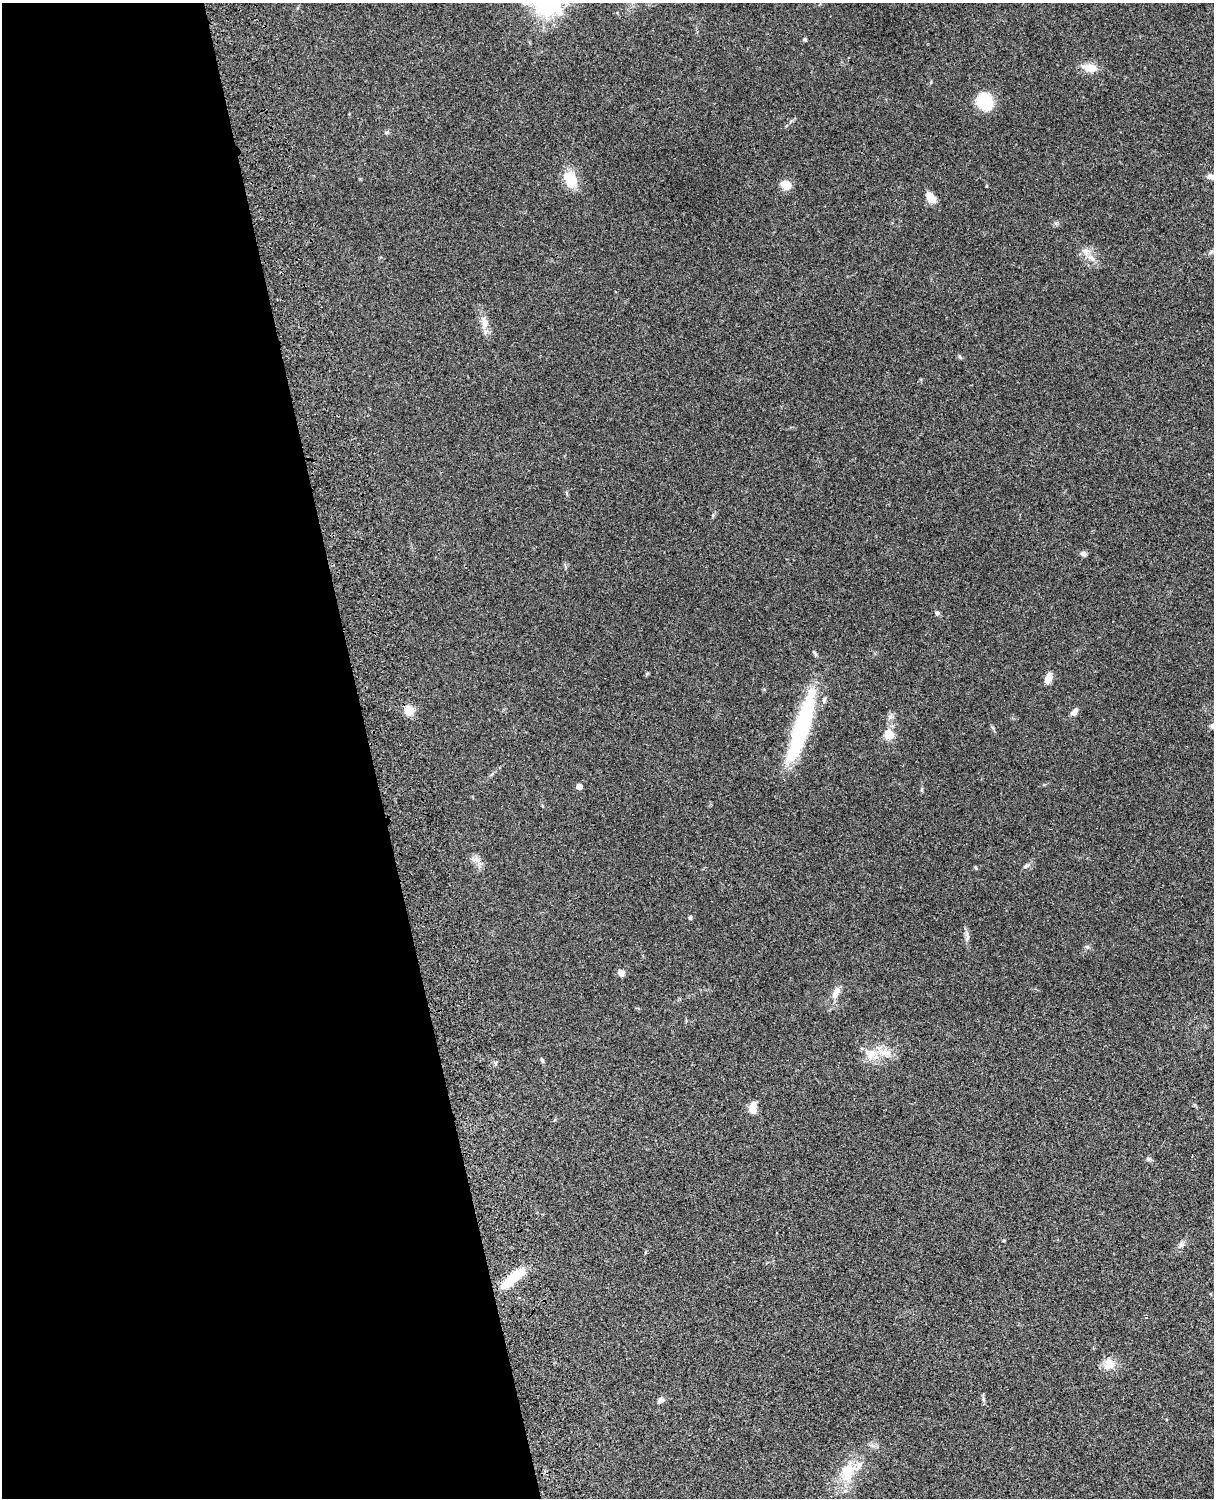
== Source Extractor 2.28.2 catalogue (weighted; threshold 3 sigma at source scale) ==
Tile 5 of 4 x 3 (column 1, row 2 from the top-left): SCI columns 122-1333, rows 1773-3268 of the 5088 x 4927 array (HDU 1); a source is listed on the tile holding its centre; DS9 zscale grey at full resolution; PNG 1216 x 1500 px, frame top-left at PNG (2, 3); no overlay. Shown black and unused: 30% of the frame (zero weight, under 3 of 4 exposures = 6% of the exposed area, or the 3 px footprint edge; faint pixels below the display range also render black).
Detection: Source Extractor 2.28.2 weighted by HDU 2 'WHT'; one run over the whole footprint, this tile lists its part. Background 0.0962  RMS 0.0063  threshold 0.0282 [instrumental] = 3 sigma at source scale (4.5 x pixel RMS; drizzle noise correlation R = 1.50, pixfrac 1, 0.05/0.05 arcsec/px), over >= 5 px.
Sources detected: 41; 2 inside a brighter object's white glare — not listed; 1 inside a brighter listed object's ellipse — not listed separately; the other 38 listed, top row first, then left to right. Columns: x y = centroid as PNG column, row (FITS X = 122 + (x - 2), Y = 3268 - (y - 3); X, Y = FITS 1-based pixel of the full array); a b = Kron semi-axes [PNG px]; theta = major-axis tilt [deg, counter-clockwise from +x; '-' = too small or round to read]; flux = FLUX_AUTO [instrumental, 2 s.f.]
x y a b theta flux
805 39 5 4 - 0.91
1090 68 16 9 -10 8.4
984 100 17 15 -80 21
387 132 6 4 18 0.85
1211 177 8 6 -18 2.9
570 179 18 13 -73 14
786 185 11 9 -27 7.5
930 197 13 8 -50 6.8
1091 258 13 6 -32 3.9
484 322 16 9 -76 5.3
960 357 7 4 -55 0.83
1083 554 8 6 -12 1.7
937 613 6 5 - 1.3
647 673 6 4 19 0.64
1048 679 13 7 70 4.5
409 710 11 11 - 7
1074 711 11 6 47 2.9
802 727 78 14 72 77
888 733 11 9 -77 8.1
579 786 4 4 - 5.8
922 790 6 4 -89 0.77
1026 866 10 4 22 1.5
976 868 5 3 - 0.62
690 917 4 4 - 1.3
967 937 10 4 89 1.9
1087 947 6 5 - 1.1
621 973 7 6 - 3.6
836 993 18 7 64 5
885 1053 18 9 -9 7.4
871 1054 16 11 52 7.6
542 1060 6 4 -71 0.97
753 1108 12 7 88 7.2
1149 1159 6 5 - 1.1
1182 1245 9 7 43 2.1
509 1282 23 11 37 13
1109 1364 18 14 86 6.9
660 1401 9 6 39 2.4
848 1472 28 17 78 19
Overlapping masked pixels (flux is a lower limit): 1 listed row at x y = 509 1282